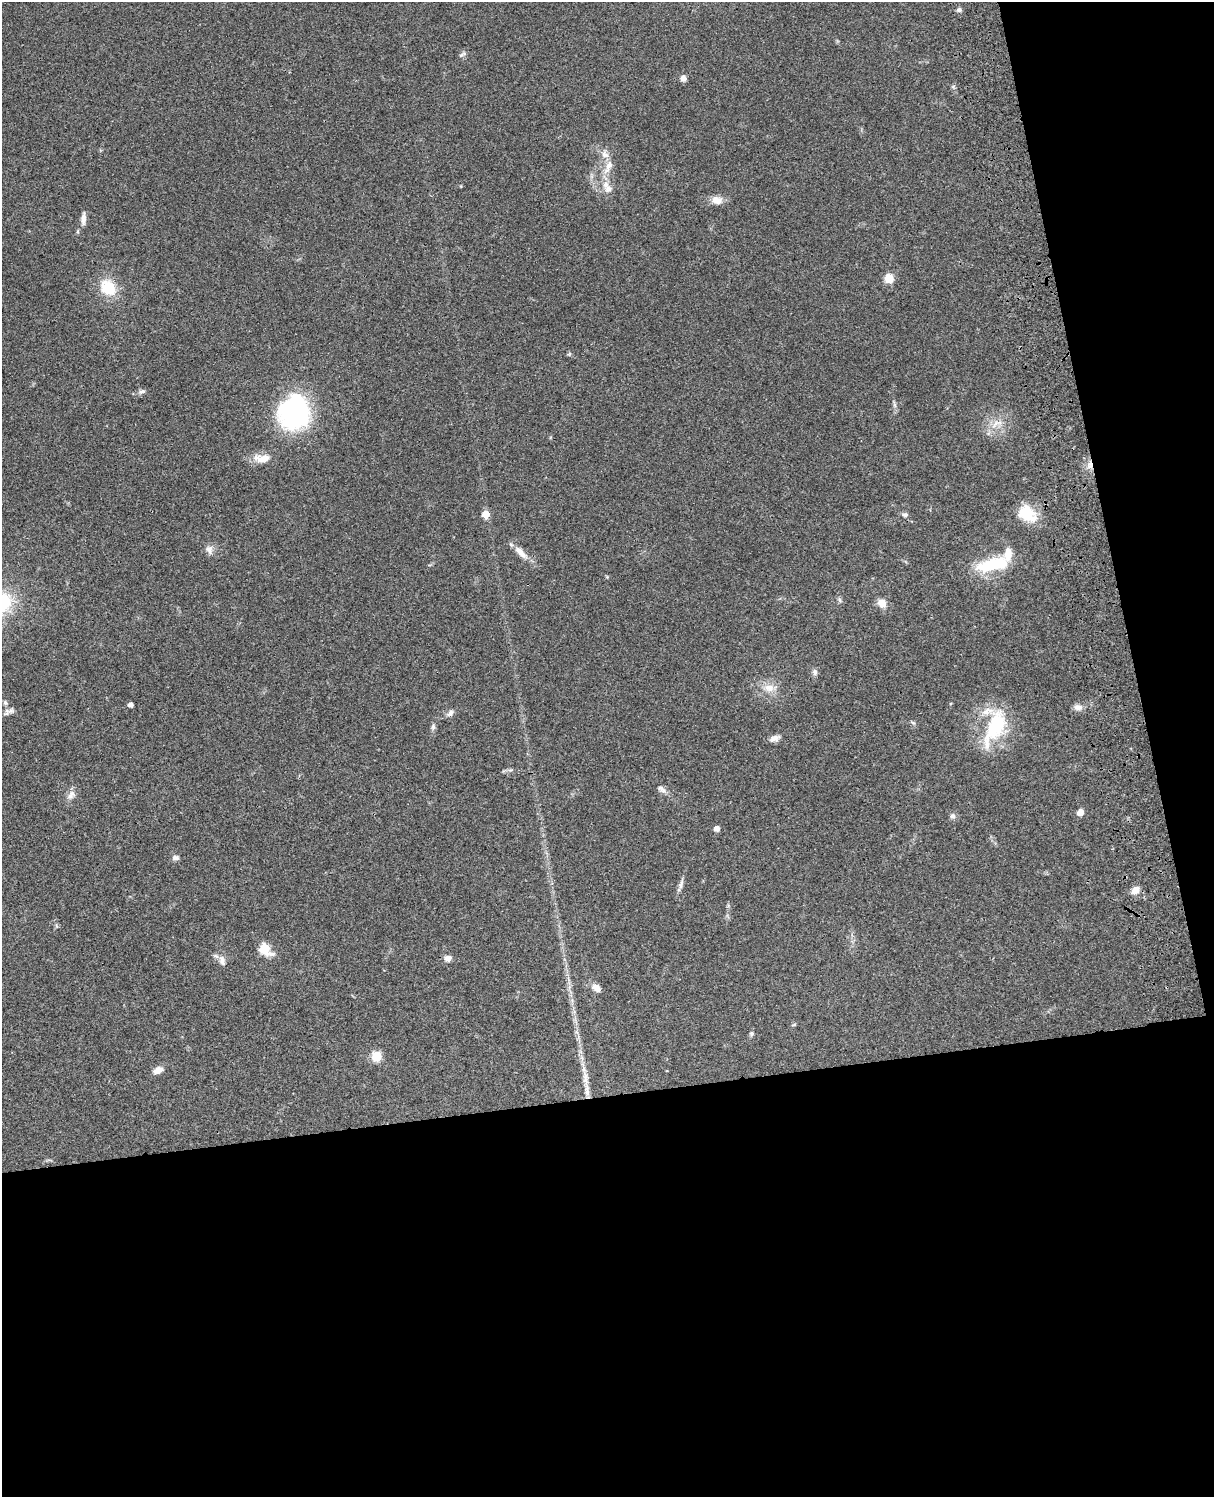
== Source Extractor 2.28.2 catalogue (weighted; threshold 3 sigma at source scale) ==
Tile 12 of 4 x 3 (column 4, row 3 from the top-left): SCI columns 3757-4968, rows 279-1773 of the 5087 x 4929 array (HDU 1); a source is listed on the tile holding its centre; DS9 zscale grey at full resolution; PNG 1216 x 1499 px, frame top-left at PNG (2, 2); no overlay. Shown black and unused: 33% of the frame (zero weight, under 3 of 4 exposures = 6% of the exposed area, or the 3 px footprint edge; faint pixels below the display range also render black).
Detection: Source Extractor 2.28.2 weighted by HDU 2 'WHT'; one run over the whole footprint, this tile lists its part. Background 0.0756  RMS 0.0057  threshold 0.0257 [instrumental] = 3 sigma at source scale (4.5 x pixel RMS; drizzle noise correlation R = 1.50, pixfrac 1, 0.05/0.05 arcsec/px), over >= 5 px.
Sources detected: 61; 2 inside a brighter object's white glare — not listed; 3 inside a brighter listed object's ellipse — not listed separately; the other 56 listed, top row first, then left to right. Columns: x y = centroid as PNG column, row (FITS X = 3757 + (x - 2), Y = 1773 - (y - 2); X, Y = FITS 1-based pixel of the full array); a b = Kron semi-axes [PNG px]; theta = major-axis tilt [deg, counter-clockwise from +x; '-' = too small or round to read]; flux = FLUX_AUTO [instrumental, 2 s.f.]
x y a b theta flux
959 10 6 6 - 1.3
462 54 12 4 27 1.2
683 78 7 6 - 2.5
953 86 6 4 1 0.81
605 154 13 9 -64 4
608 166 24 9 64 6.7
608 189 12 10 26 3.5
717 200 14 10 -11 5
83 219 17 6 87 3
78 231 6 4 71 0.68
889 278 8 7 - 9.3
108 288 18 14 -48 18
569 354 6 4 19 0.7
142 391 11 6 22 1.7
894 405 9 4 -81 1.4
295 412 32 31 - 88
996 423 21 7 28 5.9
262 458 23 10 -2 7.2
1090 465 10 7 -90 3.1
485 514 7 6 - 6.8
1027 514 26 18 -36 15
905 515 7 6 - 1.5
209 549 12 10 -68 3.3
521 552 23 8 -46 5.9
993 564 38 13 12 31
839 600 8 4 -81 1.1
882 603 11 10 - 4.7
815 672 9 6 -75 1.8
769 688 15 10 -13 6.2
5 703 6 5 - 1.1
131 705 4 4 - 2.8
1078 707 12 8 -7 3
6 712 12 8 61 2.3
450 713 11 7 49 2.2
913 723 6 4 -20 0.81
999 723 60 23 70 32
433 727 8 6 90 1.4
774 738 13 7 22 3
661 789 15 7 -40 2.5
71 795 15 8 58 3.6
1080 812 5 5 - 6.3
953 816 8 7 - 1.7
717 828 5 4 - 3.7
175 858 9 6 -1 1.9
681 884 15 6 72 2.3
1135 890 10 8 40 4.5
57 926 6 3 -70 0.72
265 949 7 6 - 26
448 958 9 7 -3 3.1
222 961 14 8 -75 3.3
596 988 12 8 -36 3.7
794 1025 7 3 9 0.6
751 1034 6 5 - 1.2
376 1056 10 10 - 8.7
158 1070 12 8 28 4
585 1078 27 8 -82 7.3
Overlapping masked pixels (flux is a lower limit): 1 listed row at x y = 1090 465